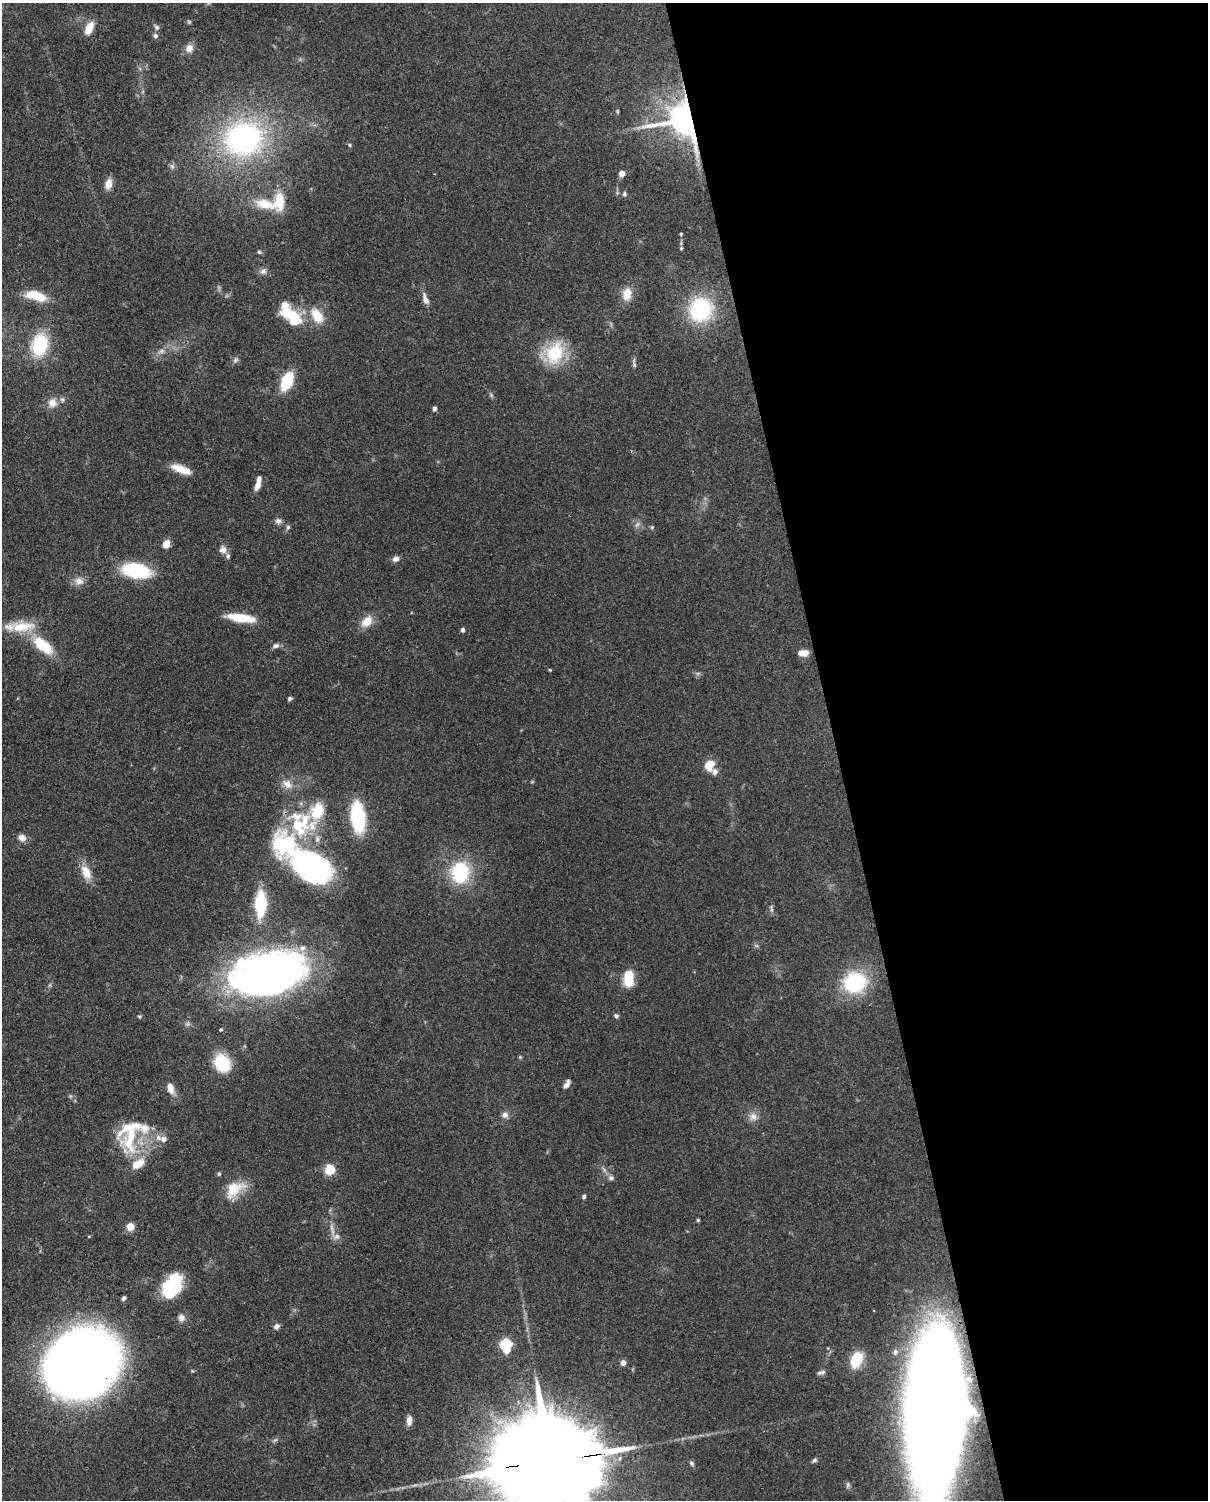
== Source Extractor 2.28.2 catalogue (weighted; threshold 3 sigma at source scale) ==
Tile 8 of 4 x 3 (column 4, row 2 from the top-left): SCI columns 3711-4916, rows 1652-3149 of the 5005 x 4918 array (HDU 1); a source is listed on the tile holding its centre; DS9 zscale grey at full resolution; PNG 1210 x 1502 px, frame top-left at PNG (2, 3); no overlay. Shown black and unused: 31% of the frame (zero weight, under 3 of 4 exposures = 7% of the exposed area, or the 3 px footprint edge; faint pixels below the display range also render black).
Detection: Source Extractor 2.28.2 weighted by HDU 2 'WHT'; one run over the whole footprint, this tile lists its part. Background 0.109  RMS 0.0041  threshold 0.0184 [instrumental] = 3 sigma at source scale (4.5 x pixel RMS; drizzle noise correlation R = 1.50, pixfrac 1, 0.05/0.05 arcsec/px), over >= 5 px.
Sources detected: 120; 2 too faint to see at this stretch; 2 inside a brighter object's white glare — not listed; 15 inside a brighter listed object's ellipse — not listed separately; the other 101 listed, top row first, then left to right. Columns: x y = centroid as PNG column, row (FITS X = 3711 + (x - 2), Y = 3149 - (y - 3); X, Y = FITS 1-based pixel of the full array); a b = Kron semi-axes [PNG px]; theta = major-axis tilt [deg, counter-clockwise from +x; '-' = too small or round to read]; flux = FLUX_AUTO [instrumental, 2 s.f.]
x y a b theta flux
189 22 5 5 - 0.53
157 27 6 6 - 1.1
89 28 12 6 64 6.8
155 36 7 6 - 1
189 48 12 10 56 2.9
617 111 5 4 - 0.45
688 119 11 10 - 960
243 139 41 35 14 91
349 145 5 3 - 0.42
172 166 8 4 -45 0.91
622 173 4 4 - 4.3
108 184 12 8 79 3.6
624 194 6 5 - 0.75
265 204 30 13 -12 9.7
681 234 4 3 - 0.42
681 248 5 4 - 0.47
259 252 5 4 - 0.58
263 271 9 8 - 1.5
627 294 16 11 79 5.5
36 296 23 10 -15 10
425 299 14 6 -72 2.6
700 309 31 29 64 29
291 315 33 15 -39 16
317 316 17 10 -56 8.6
39 345 22 15 77 23
161 351 11 6 25 1.8
555 353 21 17 67 22
235 360 8 5 28 1.1
634 364 12 5 -81 1
287 381 14 8 65 20
491 395 7 4 -46 0.73
52 403 13 12 - 4.1
434 408 4 4 - 1.7
181 469 22 8 -20 6.5
257 485 11 6 74 3.1
278 521 9 7 -8 1.5
288 527 7 5 63 0.83
652 527 5 5 - 0.52
166 544 9 7 68 3.5
223 550 10 9 - 2.2
396 559 8 7 - 1.7
136 570 24 13 -13 31
79 581 13 9 -14 2.9
241 618 30 8 -8 12
367 621 15 10 45 5.7
21 627 35 13 4 12
463 630 5 4 - 0.9
43 645 24 11 -39 15
275 646 9 6 14 1.4
803 653 10 6 2 4
550 670 4 3 - 0.36
290 698 6 4 32 0.79
709 765 11 9 68 6.6
532 782 6 3 19 0.39
287 784 13 10 -38 3.7
318 810 27 17 29 14
358 817 22 10 -84 39
22 838 8 7 - 3.1
285 844 41 38 -61 35
311 865 33 19 -35 130
86 872 17 10 -64 6.3
460 872 22 18 87 26
260 904 19 8 88 26
771 908 11 3 -80 0.85
268 974 53 28 11 300
628 978 16 9 89 11
855 982 20 18 8 35
616 1016 6 5 - 0.8
221 1029 4 4 - 0.51
222 1063 19 14 -58 16
567 1084 10 5 59 1.9
170 1088 13 7 -77 3.7
505 1115 8 7 - 2
753 1117 12 11 - 2.9
130 1137 49 25 78 23
158 1138 9 8 - 2.3
330 1170 8 8 - 11
219 1174 5 5 - 0.6
611 1178 8 7 - 1.2
234 1189 28 16 38 9.9
584 1197 5 4 - 0.78
698 1220 4 4 - 0.46
130 1227 7 7 - 4.5
332 1229 17 4 -75 2.1
172 1287 23 15 58 27
124 1298 6 4 56 0.91
181 1318 10 9 - 2.1
276 1326 7 6 - 1.7
505 1345 9 9 - 17
895 1352 8 7 - 1.4
856 1360 15 10 66 13
81 1362 47 40 32 820
623 1363 6 5 - 1.8
821 1372 10 5 15 1.2
936 1407 115 44 89 780
409 1420 10 6 85 2.6
275 1440 8 4 36 0.75
815 1460 7 5 16 0.81
551 1461 50 22 7 15000
691 1463 8 6 -46 0.85
848 1485 9 3 79 0.69
Overlapping masked pixels (flux is a lower limit): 4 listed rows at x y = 688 119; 81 1362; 936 1407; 551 1461
Isophote crosses this tile's border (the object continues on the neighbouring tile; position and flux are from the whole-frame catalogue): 2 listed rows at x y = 936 1407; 551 1461